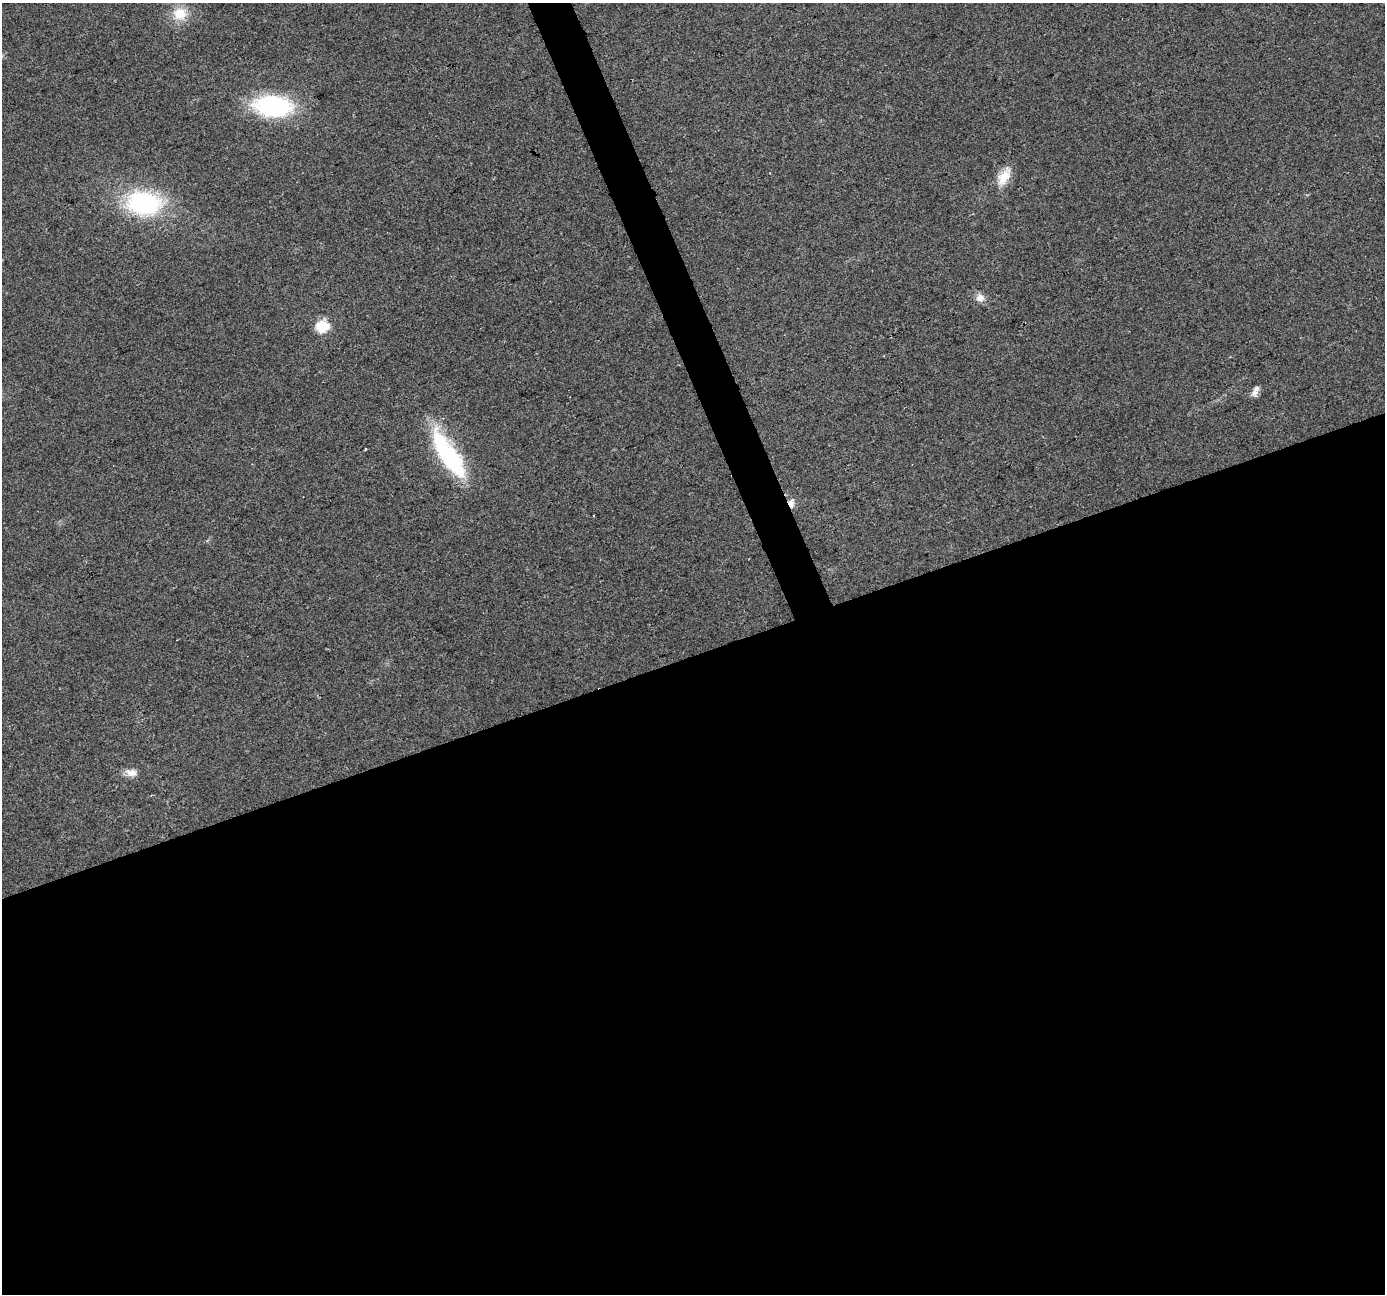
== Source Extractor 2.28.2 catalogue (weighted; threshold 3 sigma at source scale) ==
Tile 15 of 4 x 4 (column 3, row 4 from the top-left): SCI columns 2768-4150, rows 133-1424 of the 5534 x 5378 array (HDU 1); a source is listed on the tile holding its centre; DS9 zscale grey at full resolution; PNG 1387 x 1296 px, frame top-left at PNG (2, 3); no overlay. Shown black and unused: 51% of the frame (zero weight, under 2 of 3 exposures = <1% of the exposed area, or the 3 px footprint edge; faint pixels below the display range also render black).
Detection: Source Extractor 2.28.2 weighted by HDU 2 'WHT'; one run over the whole footprint, this tile lists its part. Background 0.127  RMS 0.0089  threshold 0.0402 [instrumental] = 3 sigma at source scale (4.5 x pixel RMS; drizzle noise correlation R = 1.50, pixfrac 1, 0.0396/0.0396 arcsec/px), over >= 5 px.
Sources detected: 12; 1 cosmic-ray / hot-pixel residue — not listed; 1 inside a brighter listed object's ellipse — not listed separately; the other 10 listed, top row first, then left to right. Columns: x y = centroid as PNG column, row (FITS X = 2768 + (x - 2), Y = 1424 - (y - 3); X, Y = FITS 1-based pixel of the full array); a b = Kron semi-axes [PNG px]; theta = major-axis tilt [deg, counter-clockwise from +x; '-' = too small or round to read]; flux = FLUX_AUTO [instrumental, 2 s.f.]
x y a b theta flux
180 14 19 17 -3 19
273 106 36 20 -5 110
1004 177 25 13 60 15
143 203 35 23 -9 120
980 298 10 9 - 6.3
322 326 6 5 - 98
1254 393 11 8 43 4.3
449 456 63 18 -57 97
791 503 14 7 84 5.1
131 773 15 9 -5 7.1
Overlapping masked pixels (flux is a lower limit): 1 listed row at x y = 791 503